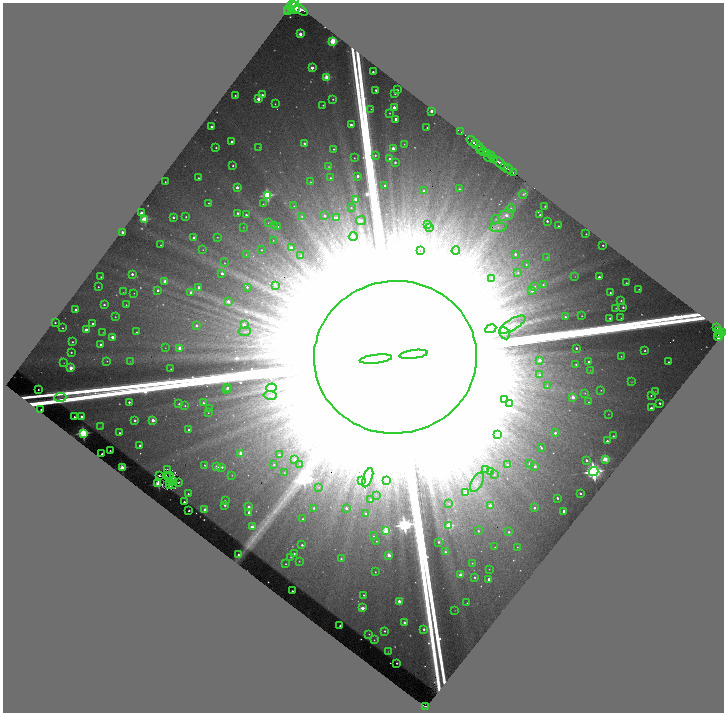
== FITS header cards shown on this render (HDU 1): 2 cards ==
NAXIS1  =                 1443
NAXIS2  =                 1420

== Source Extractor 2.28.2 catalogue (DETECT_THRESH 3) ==
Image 1443 x 1420 px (HDU 1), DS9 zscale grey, zoomed out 1/2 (1 PNG px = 2 x 2 image px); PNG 726 x 714 px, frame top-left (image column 2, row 1419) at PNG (3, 3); each listed source drawn as its Kron ellipse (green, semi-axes under 4 px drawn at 4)
Background 8.09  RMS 0.93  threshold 2.78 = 3 sigma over >= 5 px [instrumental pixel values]
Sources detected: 394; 69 cannot appear on this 1/2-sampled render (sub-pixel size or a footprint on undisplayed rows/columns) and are neither listed nor drawn; the other 325 listed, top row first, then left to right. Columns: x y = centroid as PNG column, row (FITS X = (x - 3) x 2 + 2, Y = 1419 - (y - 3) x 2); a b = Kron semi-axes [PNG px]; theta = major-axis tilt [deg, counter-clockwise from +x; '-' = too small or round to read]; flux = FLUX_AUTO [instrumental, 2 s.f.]
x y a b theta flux
292 5 11 2 53 1.5e+04
291 9 4 1 - 3.6e+03
299 9 10 4 -36 1.8e+04
295 10 5 3 - 8.6e+03
287 11 2 1 - 3.6e+03
289 11 2 2 - 3.9e+03
300 34 2 2 - 2.4e+03
333 41 3 3 - 1.2e+04
312 68 2 2 - 1.7e+03
373 72 2 2 - 3.9e+02
327 77 3 3 - 6.8e+03
376 90 2 2 - 5.1e+02
397 90 2 2 - 3.0e+02
395 94 2 2 - 1.9e+02
235 95 2 2 - 2.0e+02
262 95 2 2 - 6.8e+02
258 99 2 2 - 1.9e+03
333 99 2 2 - 1.8e+02
275 104 2 2 - 9.9e+01
323 105 2 2 - 1.4e+02
394 107 2 2 - 1.1e+03
371 109 2 2 - 9.2e+01
431 111 2 2 - 1.7e+03
389 113 3 2 - 1.5e+02
396 119 2 2 - 1.2e+03
351 125 2 2 - 9.9e+02
211 127 2 2 - 1.3e+03
427 128 2 1 - 1.1e+02
461 132 2 1 - 2.3e+02
231 142 2 2 - 9.9e+02
472 142 6 2 -41 1.1e+04
304 144 2 2 - 1.2e+03
404 144 3 2 - 1.1e+02
478 145 7 2 -36 1.1e+04
259 147 2 1 - 4.3e+01
216 148 2 2 - 2.8e+02
334 149 2 2 - 1.8e+02
393 149 3 2 - 2.6e+03
480 149 4 2 - 3.0e+03
484 152 4 2 - 3.2e+03
488 153 3 2 - 4.8e+03
375 155 3 3 - 3.0e+02
491 156 3 2 - 2.3e+03
488 157 4 2 - 8.3e+02
354 158 2 2 - 1.3e+02
390 159 2 2 - 8.6e+02
494 159 4 3 - 7.3e+03
395 162 2 2 - 4.9e+02
500 163 7 3 -47 1.6e+04
233 166 2 2 - 3.4e+02
329 166 2 2 - 1.4e+02
505 167 3 2 - 2.5e+03
508 169 5 2 - 5.5e+03
513 173 2 1 - 2.9e+02
358 176 2 2 - 1.6e+03
199 178 2 2 - 2.3e+02
330 178 2 2 - 2.3e+02
165 182 2 2 - 1.4e+02
311 182 2 2 - 9.5e+01
385 186 2 2 - 6.0e+02
237 187 2 2 - 1.6e+03
459 189 3 3 - 2.3e+02
424 191 2 2 - 5.0e+02
523 194 4 3 - 3.1e+02
267 195 4 3 - 2.0e+04
355 199 3 3 - 7.7e+02
209 203 2 1 - 1.2e+02
263 204 2 2 - 1.3e+02
294 206 3 2 - 1.2e+02
545 206 2 2 - 1.9e+02
351 208 2 2 - 1.4e+02
511 209 4 4 - 5.8e+02
141 213 2 2 - 1.5e+03
238 213 2 2 - 4.9e+02
246 215 2 2 - 3.7e+02
506 215 8 5 23 1.6e+03
540 215 2 2 - 3.5e+02
302 216 4 3 - 2.1e+02
325 216 2 2 - 2.9e+02
173 217 2 2 - 8.5e+02
186 217 2 2 - 2.2e+02
336 218 3 2 - 2.1e+03
144 219 3 3 - 7.4e+03
496 219 4 4 - 3.0e+02
361 221 5 4 - 6.2e+02
547 221 2 2 - 3.8e+02
268 223 3 3 - 1.8e+02
428 225 2 2 - 3.8e+02
274 226 3 3 - 1.4e+02
558 226 2 2 - 1.9e+02
243 227 2 2 - 7.2e+01
277 227 2 2 - 4.6e+02
430 227 2 2 - 8.8e+01
498 227 8 4 5 8.0e+02
122 232 2 2 - 1.4e+03
586 234 2 1 - 1.3e+02
353 236 4 3 - 2.4e+02
217 237 2 2 - 1.3e+02
194 238 2 2 - 1.2e+03
273 240 2 1 - 1.0e+02
161 245 2 2 - 1.2e+02
603 245 2 2 - 2.4e+02
291 248 2 2 - 1.1e+03
203 250 2 2 - 9.9e+01
262 250 2 2 - 1.1e+02
456 250 4 3 - 2.7e+02
421 251 3 3 - 3.9e+02
246 254 4 3 - 2.0e+02
515 254 2 2 - 4.2e+02
301 256 2 2 - 2.0e+02
547 258 3 2 - 1.1e+02
224 263 3 2 - 1.1e+02
526 264 2 2 - 1.6e+02
518 272 2 2 - 1.4e+02
222 273 2 2 - 1.1e+03
132 274 2 2 - 7.9e+02
575 276 2 2 - 6.1e+01
101 277 2 2 - 1.2e+02
599 277 2 2 - 7.6e+02
492 278 4 4 - 4.2e+02
165 281 2 2 - 2.0e+03
626 283 2 2 - 2.2e+02
275 285 3 2 - 8.6e+02
543 285 4 3 - 3.0e+02
535 286 3 3 - 1.3e+02
98 287 2 1 - 1.2e+02
199 287 2 2 - 7.4e+02
247 287 2 2 - 3.3e+02
639 289 2 1 - 1.1e+02
158 290 2 2 - 6.5e+02
532 291 2 2 - 5.6e+02
123 292 2 2 - 5.2e+01
191 292 3 2 - 6.0e+02
610 292 2 2 - 2.4e+02
134 293 2 2 - 1.2e+02
621 301 2 2 - 2.0e+02
228 302 3 2 - 1.4e+03
104 305 2 2 - 4.1e+02
126 305 2 2 - 1.3e+02
623 307 2 2 - 4.2e+02
616 308 2 2 - 1.1e+02
76 310 2 2 - 5.0e+02
582 316 2 2 - 1.8e+02
115 317 2 2 - 1.3e+02
565 317 2 2 - 4.5e+02
610 318 2 2 - 3.4e+02
621 318 2 2 - 9.9e+01
55 323 2 2 - 2.5e+02
93 324 2 2 - 6.4e+02
244 324 2 2 - 8.4e+02
196 325 2 2 - 7.9e+02
512 325 15 5 31 1.8e+03
62 328 2 2 - 1.5e+02
717 328 3 1 - 6.2e+02
491 329 6 3 26 3.8e+02
86 330 2 2 - 2.2e+03
719 330 3 2 - 1.2e+03
103 332 2 2 - 6.5e+01
136 332 2 1 - 1.3e+02
245 332 6 4 6 4.7e+02
505 333 6 5 - 4.8e+02
722 333 3 2 - 1.6e+03
719 334 2 2 - 8.5e+02
718 336 5 3 - 1.9e+03
112 337 2 2 - 1.5e+03
72 342 2 2 - 2.7e+02
101 344 2 2 - 5.3e+02
165 348 2 1 - 6.6e+01
180 348 2 2 - 3.6e+03
576 348 2 2 - 4.3e+02
645 350 2 2 - 2.2e+02
71 352 2 2 - 2.8e+02
414 354 14 3 7 2.2e+06
621 356 2 2 - 1.3e+02
395 357 81 76 6 8.6e+07
376 359 16 3 7 2.4e+06
540 360 2 2 - 1.2e+03
107 361 3 2 - 1.3e+02
130 361 3 2 - 7.1e+01
589 362 2 2 - 7.2e+02
669 362 2 2 - 2.3e+02
64 363 3 2 - 9.7e+01
576 364 2 2 - 2.1e+02
71 368 2 2 - 3.7e+03
171 369 2 1 - 1.0e+02
590 370 2 2 - 7.9e+01
540 375 3 2 - 4.5e+02
631 382 3 2 - 9.9e+01
547 386 4 3 - 1.9e+02
227 388 2 2 - 7.2e+02
272 388 5 4 - 3.9e+03
38 389 2 2 - 2.0e+02
227 390 2 2 - 4.5e+02
601 390 2 2 - 1.1e+02
655 391 2 1 - 4.4e+01
585 393 3 2 - 1.1e+02
270 395 6 3 -8 2.9e+02
651 395 2 2 - 1.8e+02
60 397 6 2 5 2.4e+02
573 397 2 2 - 2.8e+03
504 400 3 1 - 1.8e+02
129 402 3 2 - 4.9e+02
588 402 2 2 - 7.6e+01
203 403 3 3 - 3.4e+02
509 403 2 2 - 8.1e+02
660 403 3 2 - 3.5e+02
179 404 3 2 - 3.1e+02
185 406 3 3 - 2.2e+02
209 408 2 1 - 4.0e+01
651 408 2 2 - 9.2e+02
41 410 2 2 - 3.0e+02
208 413 2 2 - 1.4e+02
608 414 2 1 - 7.2e+01
81 416 2 2 - 6.4e+02
75 417 2 2 - 5.3e+02
135 420 2 2 - 7.1e+02
153 420 2 2 - 2.6e+03
100 427 2 2 - 5.9e+01
189 430 2 2 - 4.8e+02
83 433 3 3 - 1.9e+04
120 433 2 2 - 4.0e+02
555 433 2 2 - 5.9e+02
498 435 2 2 - 3.7e+02
613 436 2 2 - 2.5e+02
607 441 2 2 - 5.2e+02
140 445 2 2 - 4.1e+02
541 448 3 2 - 3.0e+02
110 451 2 2 - 1.8e+02
241 453 2 2 - 3.8e+03
102 454 2 2 - 2.6e+02
279 455 3 3 - 3.7e+02
295 459 3 2 - 2.1e+03
605 459 2 2 - 5.6e+03
586 460 2 2 - 4.3e+02
529 463 2 2 - 2.0e+02
299 464 3 3 - 1.9e+02
205 465 2 2 - 1.2e+02
274 465 2 2 - 2.8e+02
507 465 3 3 - 5.8e+02
535 466 2 2 - 7.1e+02
217 467 2 2 - 2.0e+03
222 467 2 2 - 3.2e+02
122 468 2 2 - 8.0e+03
168 469 2 1 - 6.6e+01
486 469 3 3 - 6.4e+02
593 471 5 4 - 7.8e+04
490 472 3 3 - 1.2e+03
284 473 2 2 - 1.2e+02
170 475 3 1 - 9.5e+01
232 475 2 2 - 1.1e+02
494 475 4 4 - 2.9e+02
160 476 2 1 - 5.2e+01
167 476 3 1 - 4.0e+01
368 478 10 4 70 7.1e+02
172 480 3 1 - 4.9e+01
362 481 3 3 - 9.6e+02
386 481 4 3 - 3.9e+02
169 482 2 1 - 8.0e+01
179 482 2 1 - 1.1e+02
477 482 10 5 60 1.6e+03
158 484 2 2 - 7.5e+03
170 485 2 1 - 2.4e+01
173 485 2 1 - 3.0e+01
319 487 2 2 - 8.8e+01
465 493 3 2 - 2.9e+03
580 493 2 2 - 3.9e+02
188 494 2 2 - 2.6e+02
376 495 2 2 - 9.6e+01
557 498 2 2 - 3.8e+02
225 500 2 2 - 8.0e+01
370 500 2 2 - 4.1e+02
184 502 2 2 - 4.2e+02
449 503 4 3 - 2.5e+02
225 505 2 2 - 4.2e+02
490 505 3 3 - 8.2e+02
249 507 2 2 - 1.4e+03
314 508 2 2 - 3.4e+02
346 508 2 2 - 5.3e+02
534 508 2 2 - 5.9e+02
205 509 2 2 - 7.5e+02
189 510 2 2 - 2.5e+02
564 511 2 2 - 1.4e+03
249 512 2 2 - 6.6e+02
366 514 2 2 - 2.1e+02
303 519 2 2 - 1.9e+02
449 526 3 3 - 1.1e+04
252 527 3 2 - 2.5e+03
386 531 3 3 - 8.4e+03
478 531 2 2 - 2.8e+02
509 532 3 3 - 3.2e+02
374 536 2 2 - 1.3e+02
376 541 2 2 - 1.2e+02
439 542 2 2 - 3.6e+02
302 545 2 2 - 4.2e+02
495 547 2 1 - 7.8e+01
517 547 2 2 - 7.7e+01
445 552 3 3 - 5.1e+02
294 553 2 2 - 2.6e+02
238 555 2 2 - 2.5e+02
389 555 3 2 - 3.1e+03
290 557 2 1 - 1.2e+02
341 559 2 2 - 2.4e+02
299 561 2 1 - 1.0e+02
472 563 2 2 - 1.4e+02
286 564 2 1 - 1.1e+02
489 569 2 2 - 6.4e+01
375 572 2 2 - 1.9e+02
460 575 2 2 - 2.3e+03
475 577 2 2 - 3.3e+02
489 579 2 2 - 1.2e+03
292 591 2 1 - 2.4e+02
364 595 2 2 - 2.7e+02
399 601 2 2 - 1.9e+03
467 603 2 1 - 8.4e+01
362 608 2 2 - 2.4e+03
455 610 2 1 - 4.7e+01
404 622 2 2 - 1.0e+03
340 625 2 2 - 4.1e+02
424 629 3 2 - 6.0e+02
384 631 2 2 - 2.5e+02
369 634 2 1 - 9.0e+01
374 640 2 2 - 9.1e+01
388 651 2 2 - 4.9e+01
397 663 2 2 - 2.1e+02
425 706 2 1 - 3.4e+02
At the frame edge (FLAGS 8, measured only in part): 1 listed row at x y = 292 5
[69 sub-pixel or undisplayed-footprint detections neither listed nor drawn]